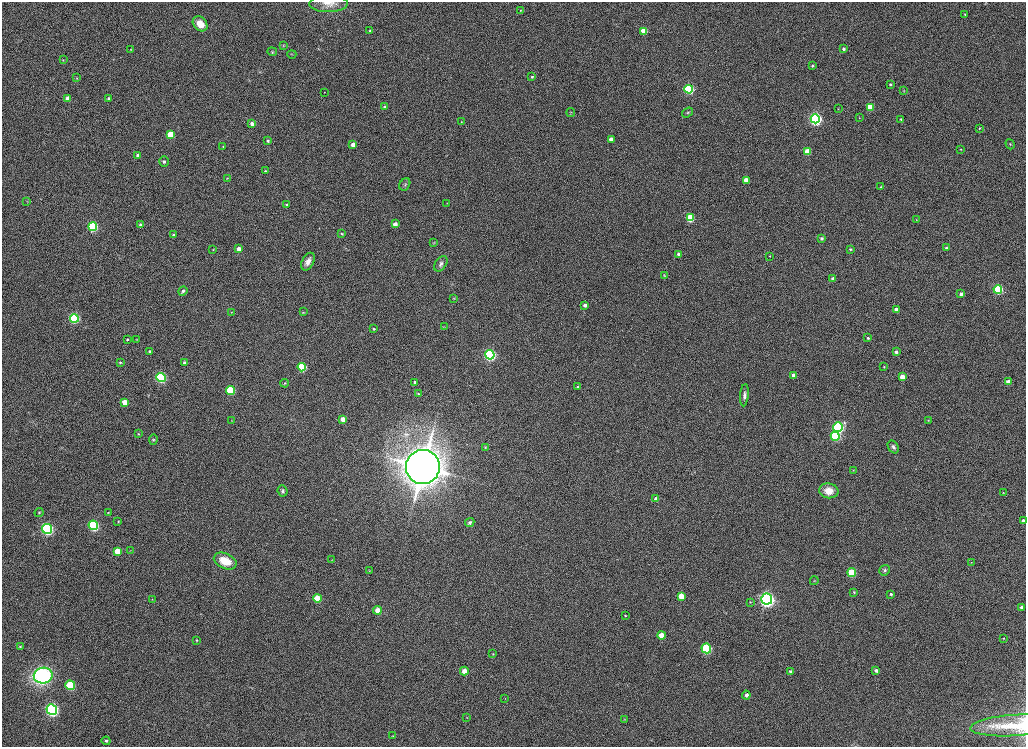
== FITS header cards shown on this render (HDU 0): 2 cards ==
NAXIS1  =                 2048
NAXIS2  =                 1489

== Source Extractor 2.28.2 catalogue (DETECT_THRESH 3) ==
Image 2048 x 1489 px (HDU 0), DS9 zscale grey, zoomed out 1/2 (1 PNG px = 2 x 2 image px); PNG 1028 x 749 px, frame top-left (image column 1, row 1489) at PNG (2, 2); each listed source drawn as its Kron ellipse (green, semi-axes under 4 px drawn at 4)
Background 1390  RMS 9.1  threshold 27.3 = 3 sigma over >= 5 px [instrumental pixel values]
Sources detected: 161; all 161 listed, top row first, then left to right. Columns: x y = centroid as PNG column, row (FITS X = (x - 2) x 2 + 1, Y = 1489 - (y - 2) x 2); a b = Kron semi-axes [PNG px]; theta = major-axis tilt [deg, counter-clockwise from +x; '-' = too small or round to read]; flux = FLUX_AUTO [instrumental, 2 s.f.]
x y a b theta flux
329 4 19 8 1 1.8e+04
520 10 3 2 - 1.2e+03
965 14 3 2 - 2.1e+03
200 24 8 6 -48 2.6e+04
370 31 4 3 - 2.2e+03
644 31 4 4 - 4.3e+04
283 45 4 3 - 1.1e+03
131 49 3 3 - 1.0e+03
843 49 3 3 - 4.8e+03
272 52 5 4 - 2.2e+03
292 54 4 3 - 1.6e+03
63 60 3 2 - 9.9e+02
812 66 2 2 - 1.8e+03
532 77 3 3 - 2.7e+03
77 78 3 3 - 1.3e+03
890 85 3 3 - 2.8e+03
689 89 4 4 - 2.7e+05
904 90 3 2 - 1.1e+03
324 92 2 2 - 5.7e+02
68 98 3 3 - 1.6e+04
109 98 3 3 - 5.4e+03
384 107 4 3 - 2.3e+03
870 107 4 4 - 6.2e+04
838 109 3 2 - 9.3e+02
571 112 4 3 - 1.8e+03
687 112 6 3 38 2.1e+03
859 118 3 2 - 8.4e+02
815 119 4 4 - 5.5e+05
901 119 3 3 - 2.1e+03
461 122 3 2 - 8.4e+02
252 124 3 3 - 1.1e+04
979 128 3 3 - 1.5e+03
171 135 4 4 - 7.0e+04
611 139 4 3 - 1.2e+04
268 141 3 3 - 2.9e+03
353 144 3 3 - 1.3e+04
1010 144 5 3 - 1.8e+03
223 146 4 3 - 1.8e+03
961 149 3 3 - 1.2e+03
807 152 4 4 - 3.7e+04
138 155 3 3 - 6.7e+03
164 162 5 5 - 3.7e+03
265 171 3 3 - 1.6e+03
227 178 3 2 - 1.0e+03
746 180 3 3 - 2.2e+04
405 184 7 5 59 3.6e+03
881 187 3 3 - 1.4e+03
27 201 4 2 - 1.1e+03
447 203 2 2 - 6.4e+02
287 204 3 3 - 1.9e+03
690 218 4 4 - 1.0e+05
916 220 3 2 - 8.5e+02
395 224 3 3 - 1.2e+04
141 225 4 3 - 3.8e+03
93 227 4 4 - 2.1e+05
342 234 4 3 - 2.1e+03
173 235 3 3 - 3.6e+03
822 238 3 3 - 3.9e+03
433 243 4 2 - 1.3e+03
946 248 3 3 - 2.4e+03
239 249 3 3 - 1.3e+04
850 249 4 3 - 2.6e+03
213 250 3 2 - 1.1e+03
679 254 3 3 - 7.9e+03
770 256 3 3 - 1.4e+03
308 262 9 5 61 1.1e+04
441 264 8 5 53 5.9e+03
664 275 4 3 - 1.7e+03
833 278 3 3 - 5.5e+03
998 289 4 4 - 1.8e+05
183 291 5 3 - 4.4e+03
961 294 4 3 - 5.3e+03
454 298 3 2 - 9.8e+02
585 305 3 3 - 7.0e+03
896 310 3 3 - 1.2e+04
231 312 3 2 - 9.8e+02
303 312 4 3 - 1.4e+03
74 318 4 4 - 2.6e+05
444 327 3 2 - 9.8e+02
374 329 4 3 - 2.0e+03
868 338 3 2 - 2.5e+03
127 339 3 3 - 1.9e+03
136 340 2 2 - 6.5e+02
149 351 3 3 - 2.1e+03
896 352 3 3 - 5.2e+03
490 355 4 4 - 4.5e+05
120 362 3 3 - 2.0e+03
184 363 3 3 - 3.2e+03
302 367 4 4 - 1.3e+05
884 367 3 3 - 1.4e+03
793 375 3 3 - 1.0e+04
161 377 4 4 - 2.6e+05
902 377 3 3 - 2.2e+04
415 382 4 3 - 4.8e+03
1008 382 4 4 - 1.1e+04
285 383 4 3 - 1.8e+03
578 387 3 3 - 3.9e+03
230 390 4 4 - 1.1e+05
418 394 4 4 - 2.3e+03
744 395 11 4 84 6.3e+03
125 402 4 3 - 2.4e+04
343 419 4 3 - 2.0e+04
928 420 3 2 - 1.0e+03
231 421 3 2 - 6.3e+02
838 427 5 5 - 3.1e+05
138 434 3 3 - 1.4e+03
835 436 4 4 - 1.7e+05
153 440 5 4 - 2.5e+03
485 447 4 3 - 1.4e+03
893 447 7 5 -58 4.9e+03
423 467 17 17 - 4.4e+06
853 470 2 2 - 6.2e+02
283 491 5 5 - 3.8e+03
829 491 9 7 -8 2.3e+04
1003 492 3 3 - 9.5e+02
656 499 3 3 - 6.9e+03
39 512 4 3 - 2.1e+03
108 512 3 3 - 1.1e+03
118 521 3 3 - 1.2e+03
1023 521 3 3 - 5.4e+03
470 522 5 4 - 4.2e+03
93 525 5 4 - 2.2e+05
47 529 5 4 - 3.3e+05
130 550 3 2 - 6.1e+02
117 551 4 4 - 3.4e+04
332 560 4 2 - 1.1e+03
225 561 12 7 -24 3.6e+04
971 562 3 2 - 8.6e+02
885 570 5 5 - 3.8e+03
369 571 3 2 - 8.6e+02
852 573 4 4 - 6.5e+04
814 581 4 3 - 1.6e+03
854 592 3 3 - 1.7e+03
891 594 3 3 - 2.2e+03
681 596 4 4 - 3.1e+04
317 598 4 4 - 4.8e+04
152 599 2 2 - 6.8e+02
767 599 5 5 - 7.9e+05
750 602 3 3 - 1.5e+03
1022 607 4 3 - 5.8e+03
377 610 4 4 - 2.2e+04
625 615 3 3 - 1.4e+03
661 635 4 4 - 2.3e+04
1003 638 3 3 - 1.5e+03
196 640 3 3 - 1.9e+03
20 647 3 3 - 2.0e+03
706 648 5 4 - 1.5e+05
493 654 4 3 - 1.5e+03
464 671 4 4 - 1.6e+04
790 671 4 3 - 4.0e+03
876 671 3 3 - 5.4e+03
43 676 9 8 - 3.7e+05
70 685 5 4 - 1.1e+05
746 695 4 4 - 6.3e+03
505 699 3 2 - 8.0e+02
52 709 5 5 - 4.3e+05
467 717 3 2 - 9.1e+02
624 719 3 3 - 1.1e+03
1014 725 44 10 4 6.2e+04
393 736 4 3 - 1.5e+03
106 741 4 4 - 4.5e+03
At the frame edge (FLAGS 8, measured only in part): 2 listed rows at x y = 329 4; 1014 725